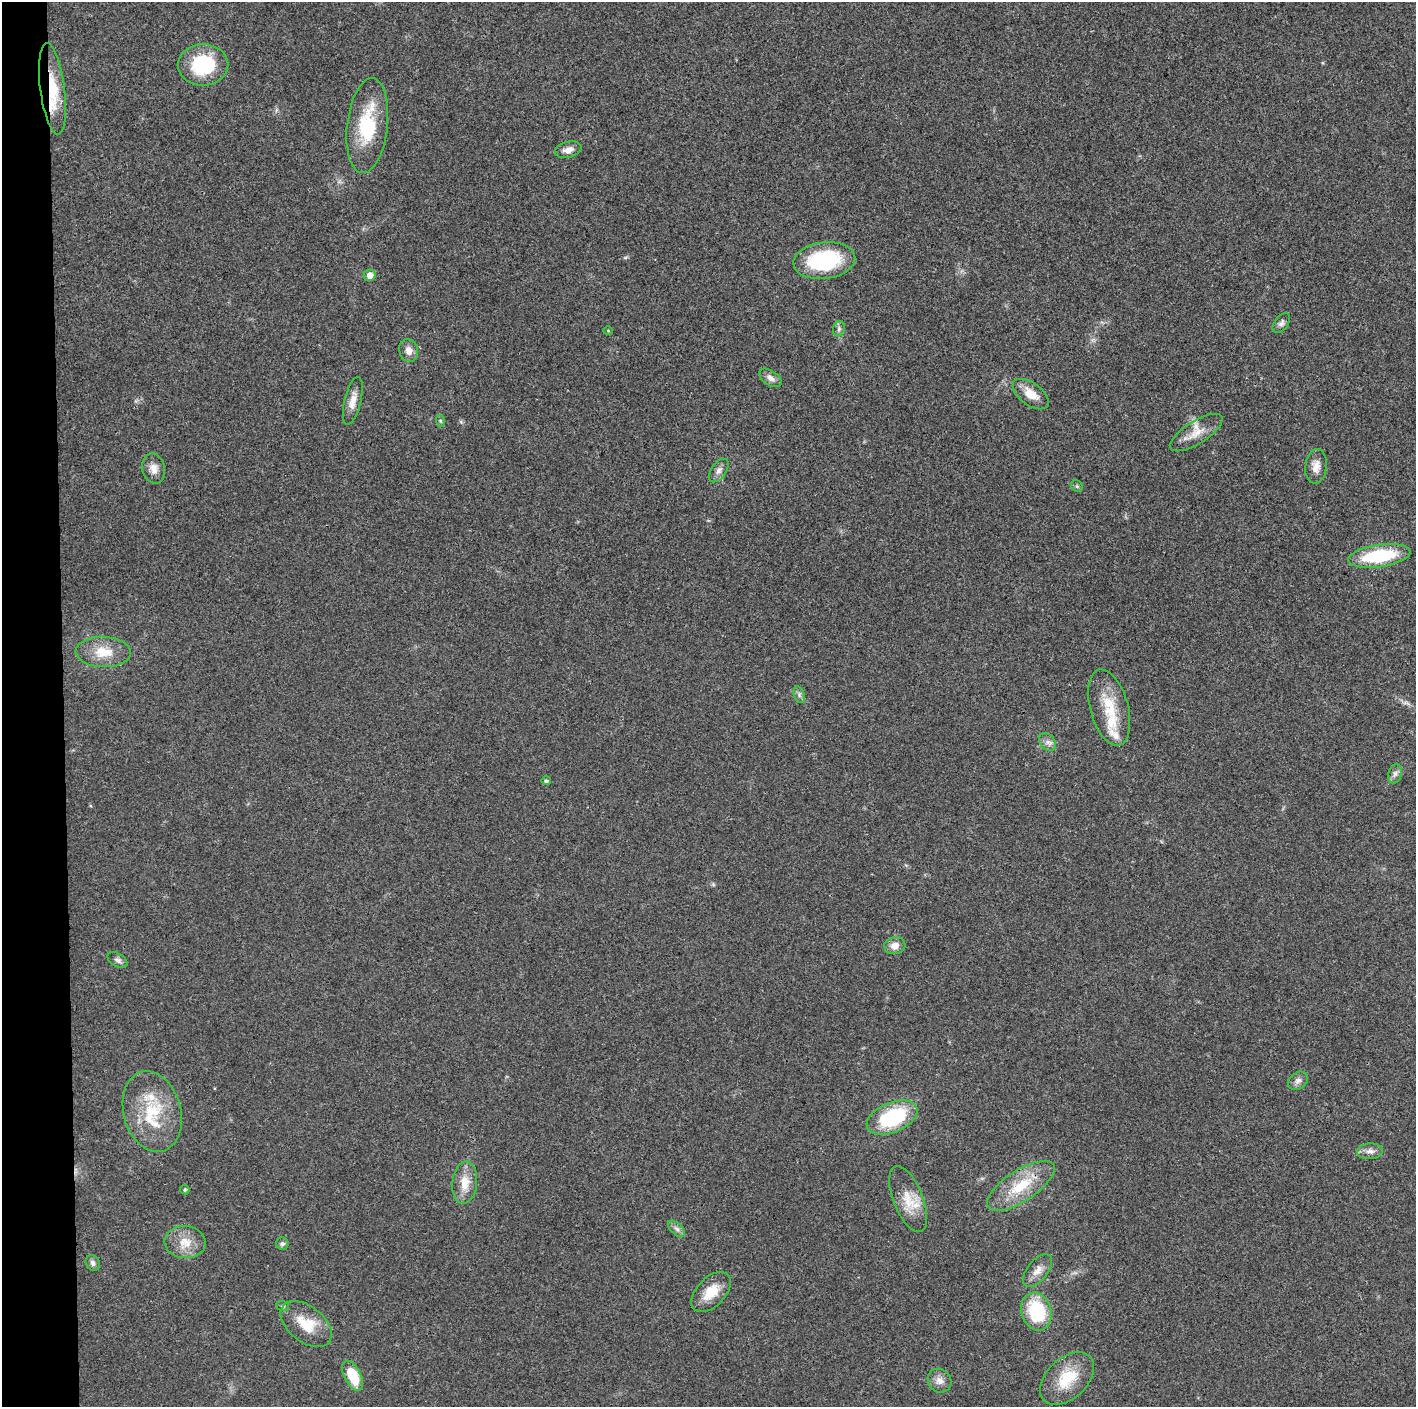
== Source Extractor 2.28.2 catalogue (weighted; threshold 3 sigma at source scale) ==
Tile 4 of 3 x 3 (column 1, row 2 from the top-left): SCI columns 1-1414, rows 1411-2815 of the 4243 x 4223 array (HDU 1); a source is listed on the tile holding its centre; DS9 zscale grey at full resolution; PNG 1418 x 1409 px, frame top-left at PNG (2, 2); each listed source drawn as its Kron ellipse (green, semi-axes under 4 px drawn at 4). Shown black and unused: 4% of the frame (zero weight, under 3 of 4 exposures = <1% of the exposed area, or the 3 px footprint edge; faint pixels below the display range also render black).
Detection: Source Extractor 2.28.2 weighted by HDU 2 'WHT'; one run over the whole footprint, this tile lists its part. Background 0.0189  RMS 0.0039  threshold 0.0175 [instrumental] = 3 sigma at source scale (4.5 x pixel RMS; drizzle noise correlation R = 1.50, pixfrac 1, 0.05/0.05 arcsec/px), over >= 5 px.
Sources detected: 50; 2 inside a brighter listed object's ellipse — not listed separately; the other 48 listed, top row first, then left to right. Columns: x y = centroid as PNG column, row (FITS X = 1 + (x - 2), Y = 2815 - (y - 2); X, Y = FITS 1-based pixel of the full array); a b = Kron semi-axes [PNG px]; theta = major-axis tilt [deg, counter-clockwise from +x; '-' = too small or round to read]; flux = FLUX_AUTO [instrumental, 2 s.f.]
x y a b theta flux
203 65 25 21 1 24
52 89 46 12 -83 15
367 126 48 20 83 23
568 150 13 8 13 2.8
824 261 31 18 7 35
370 275 6 5 - 3
1281 323 11 6 52 1.5
839 329 8 5 70 1
608 331 4 4 - 0.41
409 351 11 9 -71 3
770 378 13 7 -33 2.2
1031 394 21 11 -36 5.8
353 401 24 8 76 4.2
441 421 6 4 -70 0.49
1196 433 30 11 32 6.3
1316 466 17 10 83 3.7
154 468 15 11 -75 3.4
719 470 13 7 56 2
1077 486 6 5 - 0.62
1379 556 31 11 8 26
103 652 27 15 -2 9.4
799 695 9 5 -72 1.1
1109 707 39 19 -75 14
1048 742 10 7 -54 1.8
1395 774 10 6 77 1.5
546 781 5 4 - 0.71
895 946 10 8 13 2.8
118 960 11 6 -30 1.4
1298 1081 11 8 32 1.8
152 1112 41 28 -75 23
892 1118 27 15 23 32
1370 1151 13 8 4 2.3
465 1183 21 12 84 6.7
1021 1186 39 15 33 16
185 1190 5 4 - 0.68
908 1199 35 14 -68 9.3
677 1229 10 5 -42 1.4
185 1242 21 16 -4 6.9
282 1243 6 6 - 0.94
93 1263 8 6 -60 1.3
1038 1270 19 10 52 3.7
711 1292 24 14 46 8.3
283 1306 6 5 - 0.61
1036 1312 19 14 -74 25
306 1324 29 18 -39 11
353 1376 16 8 -63 12
1067 1379 32 20 43 14
939 1381 12 11 - 2.9
Overlapping masked pixels (flux is a lower limit): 1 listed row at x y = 52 89